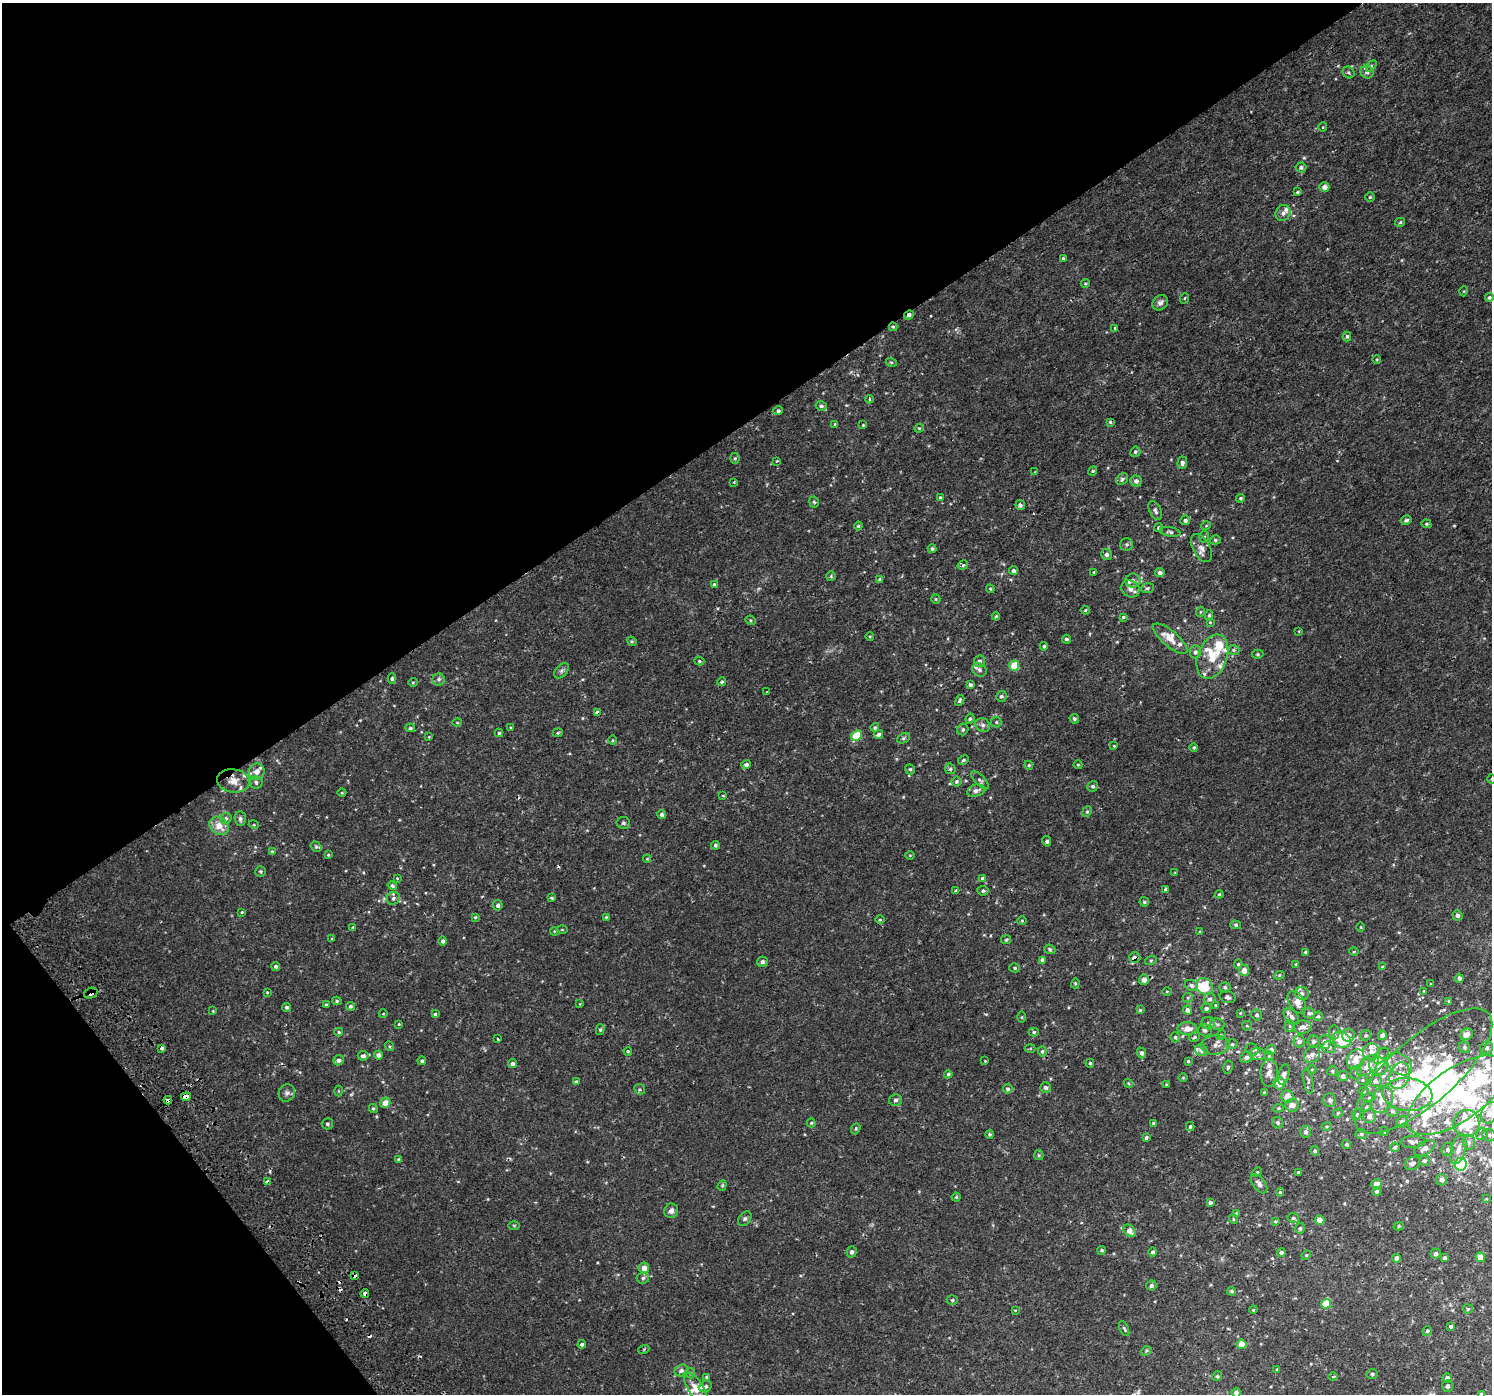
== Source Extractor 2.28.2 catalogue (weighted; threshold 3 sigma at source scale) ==
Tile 5 of 4 x 4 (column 1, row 2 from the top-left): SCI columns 48-1537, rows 2953-4344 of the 6060 x 5968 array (HDU 1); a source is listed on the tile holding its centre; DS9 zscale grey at full resolution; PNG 1494 x 1396 px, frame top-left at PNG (2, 3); each listed source drawn as its Kron ellipse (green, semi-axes under 4 px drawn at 4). Shown black and unused: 35% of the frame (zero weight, under 2 of 3 exposures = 3% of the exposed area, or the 3 px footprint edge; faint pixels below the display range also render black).
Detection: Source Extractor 2.28.2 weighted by HDU 2 'WHT'; one run over the whole footprint, this tile lists its part. Background 0.00238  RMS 0.0026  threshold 0.0118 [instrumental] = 3 sigma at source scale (4.5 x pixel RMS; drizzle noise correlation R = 1.50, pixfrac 1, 0.0396/0.0396 arcsec/px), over >= 5 px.
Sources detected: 479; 8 inside a brighter object's white glare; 2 cosmic-ray / hot-pixel residue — neither listed nor drawn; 53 inside a brighter listed object's ellipse — not listed separately; the other 416 listed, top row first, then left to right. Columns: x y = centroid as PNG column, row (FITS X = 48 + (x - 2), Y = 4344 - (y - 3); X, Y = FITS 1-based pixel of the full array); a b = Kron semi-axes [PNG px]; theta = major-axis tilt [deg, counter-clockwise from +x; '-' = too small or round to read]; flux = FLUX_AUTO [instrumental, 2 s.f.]
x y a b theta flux
1371 66 6 4 46 0.36
1348 72 6 5 - 0.42
1367 72 7 6 - 0.77
1323 127 5 3 - 0.19
1301 167 5 5 - 0.66
1324 187 5 4 - 1.4
1297 192 4 3 - 0.36
1370 197 4 4 - 0.29
1283 213 8 7 - 1
1400 222 5 3 - 0.4
1063 259 4 3 - 0.39
1085 283 4 3 - 0.28
1464 291 5 3 - 0.21
1489 297 4 4 - 0.56
1185 298 5 3 - 0.25
1160 303 8 7 - 1
909 315 5 4 - 0.89
893 327 4 4 - 0.31
1115 328 3 3 - 0.29
1347 336 5 4 - 0.5
1377 359 4 3 - 0.27
891 362 5 3 - 0.33
870 399 4 3 - 0.25
821 406 5 5 - 0.74
778 411 5 4 - 0.58
1110 422 4 4 - 0.33
835 424 3 3 - 0.33
863 425 3 3 - 0.2
919 428 5 4 - 0.28
1135 452 5 5 - 0.5
735 458 5 4 - 0.35
777 461 3 2 - 0.21
1182 463 6 5 - 0.86
1093 471 5 4 - 0.35
1035 472 3 3 - 0.18
1122 479 6 5 - 0.62
1136 481 5 5 - 1.1
734 482 3 3 - 0.19
940 497 4 3 - 0.32
1241 498 4 3 - 0.38
814 502 5 4 - 0.41
1020 505 5 4 - 0.7
1155 510 10 5 -64 0.83
1185 520 5 5 - 0.81
1406 520 5 4 - 0.62
1426 524 5 4 - 0.35
858 526 4 4 - 0.28
1206 526 5 3 - 0.21
1158 528 4 4 - 0.39
1170 532 10 4 -10 0.65
1204 537 6 4 73 0.45
1215 540 5 4 - 0.39
1126 544 6 6 - 0.49
1201 548 15 8 -61 1.7
932 549 4 4 - 0.5
1107 555 5 5 - 0.85
963 565 5 4 - 0.51
1013 571 4 4 - 0.77
1094 572 3 2 - 0.22
1160 573 4 4 - 0.86
831 576 5 5 - 0.32
880 579 4 3 - 0.55
1133 580 7 7 - 0.82
714 585 4 4 - 0.51
1147 588 6 5 - 0.52
990 589 4 4 - 0.32
1130 589 9 8 - 1.5
936 599 5 4 - 0.28
1085 610 4 3 - 0.29
1200 612 5 3 - 0.22
1209 615 5 4 - 0.38
996 616 4 4 - 0.36
1123 617 4 3 - 0.3
751 620 5 4 - 0.32
1210 622 4 4 - 0.22
1299 631 3 2 - 0.16
870 636 4 3 - 0.23
1066 639 4 4 - 0.52
1170 639 21 8 -40 3.5
632 641 5 4 - 0.3
1044 646 4 4 - 0.45
1233 650 6 5 - 0.46
1195 652 6 6 - 0.79
1258 654 6 4 -1 0.36
1212 657 23 14 70 7.3
699 661 5 4 - 0.34
979 661 6 5 - 0.88
1014 666 5 5 - 6.9
979 670 7 6 - 0.69
561 671 9 5 49 0.63
392 679 5 4 - 0.41
439 679 6 6 - 0.6
413 682 5 3 - 0.21
722 682 4 4 - 0.43
970 685 4 3 - 0.62
767 692 3 2 - 0.29
1001 696 5 5 - 0.7
960 700 6 4 61 0.44
597 712 3 3 - 2.7
970 719 5 4 - 0.33
1074 719 5 4 - 0.51
457 722 5 3 - 0.23
996 722 5 5 - 0.39
983 725 8 6 -32 0.9
875 727 4 3 - 0.35
410 728 5 4 - 0.47
511 728 3 3 - 0.31
963 729 6 5 - 0.56
499 733 4 4 - 0.34
558 733 5 4 - 0.28
878 734 5 4 - 0.71
857 736 6 5 - 7.5
429 737 4 3 - 0.19
903 738 7 4 28 0.47
613 740 4 3 - 0.23
1114 746 3 2 - 0.18
1194 747 4 4 - 0.37
963 760 6 4 28 0.34
746 765 5 4 - 0.65
1029 765 4 4 - 0.28
1078 765 4 4 - 0.27
910 769 5 4 - 0.46
950 769 5 5 - 0.36
257 772 8 7 - 2
1491 779 5 3 - 0.23
980 780 11 5 -47 0.65
233 781 16 11 -8 2.6
956 781 5 5 - 0.5
256 782 6 6 - 0.77
1093 786 5 5 - 0.56
976 791 9 6 17 1.1
342 793 4 3 - 0.22
723 795 4 3 - 0.18
1087 812 5 4 - 0.41
662 814 4 4 - 0.76
226 818 6 5 - 0.59
240 819 7 5 -85 0.74
623 823 7 6 - 0.51
254 825 5 3 - 0.22
219 826 10 8 -41 3
1047 841 5 4 - 0.65
715 845 4 4 - 0.43
316 847 6 5 - 0.39
272 851 4 3 - 0.29
328 855 4 3 - 0.26
910 855 5 3 - 0.23
647 859 4 4 - 0.22
260 871 5 5 - 0.42
1175 873 4 2 - 0.17
397 878 4 3 - 0.19
982 878 4 4 - 0.33
392 886 5 4 - 0.53
1166 889 3 3 - 1.3
956 890 3 3 - 0.66
983 891 6 4 -10 0.53
1219 894 4 3 - 0.31
393 898 7 6 - 0.71
552 898 4 3 - 0.36
1144 902 5 4 - 0.43
498 905 5 5 - 0.83
242 912 3 3 - 0.22
1457 915 5 5 - 0.71
475 917 4 4 - 0.35
606 917 3 3 - 0.23
880 920 4 3 - 0.26
1022 921 5 3 - 0.25
1236 925 5 4 - 0.46
1361 927 5 3 - 0.21
353 928 4 3 - 0.36
562 930 5 3 - 0.21
554 931 4 3 - 0.2
1200 932 3 3 - 0.22
332 939 3 3 - 0.25
1006 940 5 4 - 0.28
443 941 4 4 - 0.62
1050 949 5 4 - 0.55
1305 952 3 3 - 0.4
1354 952 5 3 - 0.21
1135 958 6 5 - 1.2
1043 960 4 4 - 0.98
1151 960 6 4 19 0.32
762 962 5 5 - 0.78
1238 964 5 4 - 0.34
1296 964 4 3 - 0.19
276 966 4 4 - 0.54
1382 967 4 3 - 0.36
1015 968 5 4 - 0.37
1244 970 5 5 - 2.3
1279 975 5 4 - 0.37
1459 978 4 4 - 0.85
1144 980 5 5 - 1.3
1075 983 5 4 - 0.3
1431 984 4 3 - 0.22
1191 985 7 5 -34 0.67
1204 986 9 7 -43 6.2
1225 987 5 5 - 0.48
1424 991 3 3 - 0.18
267 992 4 3 - 0.23
1167 992 5 3 - 0.2
91 993 7 5 21 1.4
1302 993 7 6 - 0.73
1228 997 8 5 -16 0.81
1188 998 5 4 - 0.3
1210 999 6 6 - 0.65
337 1001 4 4 - 0.39
1449 1001 4 4 - 0.38
1297 1002 12 7 -58 1.7
580 1004 4 3 - 0.18
326 1005 3 3 - 0.3
1215 1005 3 3 - 0.21
350 1006 4 4 - 0.55
286 1007 4 4 - 0.5
1206 1008 5 4 - 0.67
1140 1010 4 4 - 0.26
1188 1010 5 4 - 1.1
213 1011 4 3 - 0.2
1240 1013 3 3 - 0.2
1309 1013 6 5 - 0.52
383 1014 4 3 - 0.18
435 1014 4 4 - 0.4
1257 1015 5 5 - 0.55
1291 1016 10 6 -51 1.1
1318 1016 5 4 - 0.31
1022 1017 6 4 89 0.3
1208 1023 7 6 - 0.76
399 1024 4 3 - 0.19
1217 1024 7 5 -15 0.6
1247 1026 5 4 - 0.31
1290 1026 5 5 - 0.35
1302 1027 9 6 5 1.5
1187 1029 9 6 1 2.2
600 1030 5 4 - 0.42
1205 1030 7 6 - 0.61
339 1032 4 4 - 0.33
1034 1032 5 4 - 0.42
1334 1032 7 5 89 0.51
1467 1034 6 5 - 1.8
1221 1035 5 4 - 0.28
1348 1035 6 6 - 0.96
1366 1035 5 5 - 0.47
1382 1035 5 4 - 1.1
1175 1037 5 4 - 0.43
1194 1037 6 4 28 0.39
498 1039 3 3 - 0.49
1342 1040 10 7 -31 8.9
1299 1041 6 6 - 0.97
1313 1041 6 5 - 0.61
1325 1042 7 6 - 1.1
1232 1044 6 5 - 0.42
1215 1045 14 9 8 1.5
389 1046 5 3 - 0.28
1329 1047 7 5 3 0.81
1464 1047 6 5 - 0.54
162 1048 4 3 - 1.1
1030 1048 5 3 - 0.24
1487 1048 7 6 - 0.72
1252 1049 7 5 -28 0.49
1201 1050 6 5 - 0.85
1271 1050 5 5 - 1.3
628 1051 4 3 - 0.3
1042 1051 5 4 - 0.41
1371 1052 8 8 - 1.2
1141 1053 5 4 - 0.76
1257 1054 8 6 -2 0.77
378 1055 4 4 - 1.1
1312 1055 9 7 49 1.1
363 1056 5 4 - 0.77
1269 1056 5 4 - 0.33
1381 1056 9 5 50 0.55
1246 1057 6 5 - 0.88
1356 1059 11 8 63 2.9
339 1060 5 5 - 0.91
422 1061 4 4 - 0.52
985 1061 3 3 - 0.17
1188 1061 4 4 - 0.29
1090 1063 4 4 - 0.38
512 1064 4 4 - 0.77
1400 1064 14 10 -38 2.4
1368 1065 13 7 42 2.8
1378 1066 9 9 - 1.5
1228 1067 7 4 81 0.49
1312 1069 4 3 - 0.19
1332 1071 6 4 -1 0.41
1423 1071 87 33 41 38
1269 1073 14 8 87 1.6
1356 1073 7 5 77 0.59
948 1074 4 3 - 0.42
1284 1075 10 5 75 1.2
1343 1076 5 5 - 0.95
1399 1076 13 9 72 2.4
1183 1077 5 3 - 0.24
1362 1080 5 4 - 0.33
1308 1081 12 5 -79 0.76
1375 1081 6 6 - 1
576 1082 4 3 - 0.58
1128 1083 5 3 - 0.27
1279 1083 6 6 - 3
1167 1084 3 3 - 0.32
1046 1087 5 5 - 0.55
640 1089 5 5 - 0.38
1008 1089 5 4 - 0.46
338 1091 5 3 - 0.23
1364 1091 4 4 - 0.37
1264 1092 4 4 - 0.21
287 1093 9 8 - 0.89
1407 1094 25 16 -5 10
1457 1095 58 26 35 30
1287 1096 6 6 - 2.1
186 1097 5 4 - 11
1369 1098 6 4 0 0.42
168 1100 4 3 - 4
896 1100 6 5 - 0.55
1330 1100 7 6 - 0.77
1382 1100 14 10 63 2.5
385 1103 5 5 - 2.2
1292 1105 7 6 - 1.9
1366 1107 6 3 45 0.32
373 1108 4 4 - 0.4
1278 1108 5 4 - 0.37
1392 1111 6 5 - 0.5
1338 1113 5 4 - 0.35
1490 1113 11 8 65 3
1357 1115 6 4 71 0.31
1369 1116 7 6 - 1.2
1402 1122 5 5 - 1.1
811 1123 4 4 - 0.28
1278 1123 6 5 - 0.58
1466 1123 13 13 - 10
327 1124 6 5 - 0.56
1154 1124 4 3 - 0.7
1327 1126 5 3 - 0.26
1190 1127 4 3 - 0.46
856 1129 6 4 70 0.37
1305 1132 6 5 - 0.89
1384 1132 4 4 - 0.28
990 1134 4 4 - 0.41
1361 1134 5 5 - 0.43
1482 1134 6 5 - 0.65
1489 1135 6 6 - 0.7
1146 1138 4 3 - 1.1
1413 1142 12 6 1 0.91
1469 1142 7 6 - 0.79
1346 1144 5 4 - 0.38
1395 1147 5 4 - 0.72
1425 1148 11 6 30 1.5
1458 1149 15 7 75 2
1448 1150 6 6 - 0.66
1315 1151 5 4 - 0.4
1039 1155 5 4 - 0.31
399 1160 4 4 - 0.49
1424 1161 5 5 - 0.47
1412 1163 8 6 31 0.93
1461 1164 6 6 - 34
1257 1172 5 3 - 0.22
1299 1172 3 3 - 0.35
1442 1180 6 5 - 0.92
268 1181 4 3 - 1.7
1259 1184 11 6 -53 1.2
1377 1184 5 4 - 1.6
722 1185 5 4 - 0.3
1280 1192 4 4 - 0.33
1376 1192 4 4 - 0.6
956 1197 4 4 - 0.31
1486 1199 4 4 - 0.25
1210 1202 4 3 - 0.65
671 1211 7 6 - 0.96
1236 1213 3 2 - 0.23
1293 1218 6 4 -15 0.48
745 1219 8 5 50 0.57
1233 1219 5 3 - 0.25
1320 1220 5 4 - 2.8
1275 1221 4 3 - 0.29
514 1226 6 3 0 0.24
1399 1226 5 4 - 0.37
1300 1228 5 4 - 0.47
1130 1231 7 5 -45 2.1
1102 1250 4 4 - 0.37
852 1252 5 5 - 0.66
1153 1252 5 4 - 0.63
1281 1253 4 4 - 0.64
1435 1254 5 5 - 0.72
1306 1255 5 4 - 0.29
1480 1257 5 4 - 3.5
1396 1258 4 4 - 1.2
1445 1258 4 4 - 1
644 1268 5 5 - 2
355 1276 4 3 - 1.7
643 1278 6 5 - 0.57
1151 1285 5 5 - 0.69
1232 1291 4 4 - 0.47
365 1293 4 3 - 1.4
952 1300 5 4 - 0.43
1326 1304 5 5 - 6.9
1468 1309 5 4 - 0.33
1015 1310 3 2 - 0.16
1253 1310 4 3 - 0.21
1451 1327 4 3 - 1.9
1124 1329 8 4 -65 0.44
1427 1331 5 4 - 0.48
582 1344 4 4 - 0.44
1242 1344 5 4 - 3.7
644 1349 5 3 - 0.26
1146 1351 5 4 - 0.34
1277 1369 4 3 - 0.26
681 1370 7 5 32 0.77
690 1373 5 5 - 0.33
1372 1374 5 5 - 0.43
1217 1376 5 4 - 0.36
1333 1376 4 3 - 0.26
706 1377 4 4 - 0.26
1447 1378 4 4 - 0.82
706 1386 6 5 - 0.53
1447 1386 6 5 - 0.62
696 1389 19 7 -58 2.9
1236 1393 5 4 - 1.1
1481 1394 4 4 - 0.51
Overlapping masked pixels (flux is a lower limit): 10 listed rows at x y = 909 315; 893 327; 233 781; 1135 958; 91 993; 186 1097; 168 1100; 268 1181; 355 1276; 365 1293
Isophote crosses this tile's border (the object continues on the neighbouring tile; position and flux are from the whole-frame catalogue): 4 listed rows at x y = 1491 779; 1490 1113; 1236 1393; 1481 1394